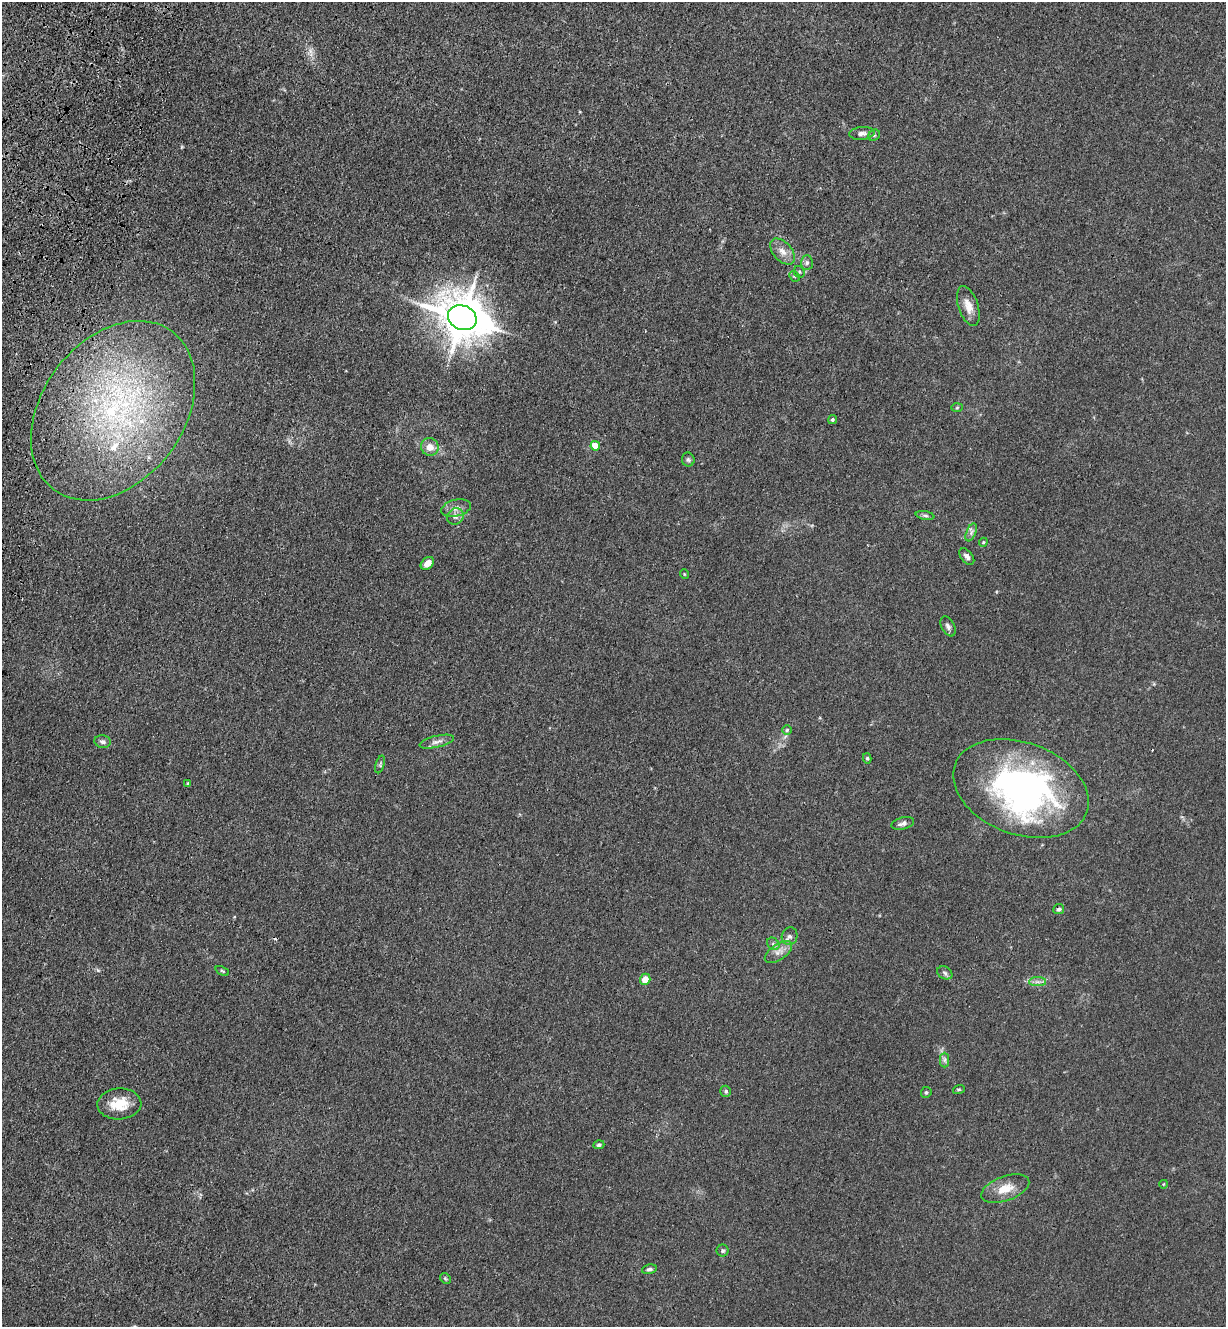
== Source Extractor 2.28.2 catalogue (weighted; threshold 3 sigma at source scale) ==
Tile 11 of 4 x 4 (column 3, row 3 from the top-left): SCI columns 2680-3903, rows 1358-2682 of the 5485 x 5364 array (HDU 1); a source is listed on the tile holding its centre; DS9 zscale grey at full resolution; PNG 1228 x 1329 px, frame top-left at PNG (2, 2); each listed source drawn as its Kron ellipse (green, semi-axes under 4 px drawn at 4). Shown black and unused: <1% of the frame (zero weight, under 3 of 4 exposures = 5% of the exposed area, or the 3 px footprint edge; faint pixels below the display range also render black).
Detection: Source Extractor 2.28.2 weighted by HDU 2 'WHT'; one run over the whole footprint, this tile lists its part. Background 0.0365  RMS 0.0045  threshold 0.0201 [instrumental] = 3 sigma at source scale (4.5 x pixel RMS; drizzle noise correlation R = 1.50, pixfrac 1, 0.05/0.05 arcsec/px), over >= 5 px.
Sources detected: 56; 2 inside a brighter object's white glare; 1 cosmic-ray / hot-pixel residue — neither listed nor drawn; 3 inside a brighter listed object's ellipse — not listed separately; the other 50 listed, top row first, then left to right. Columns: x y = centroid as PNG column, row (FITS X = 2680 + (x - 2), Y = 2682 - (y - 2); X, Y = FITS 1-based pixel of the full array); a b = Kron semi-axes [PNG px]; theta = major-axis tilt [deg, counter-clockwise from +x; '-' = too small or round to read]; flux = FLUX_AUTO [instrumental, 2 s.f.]
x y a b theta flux
862 133 12 6 5 1.8
874 135 6 5 - 0.72
783 252 15 9 -47 3.6
807 263 7 6 - 1.2
799 272 6 5 - 0.73
794 276 6 4 -44 0.7
968 306 21 10 -72 4.8
462 318 15 12 -24 1700
957 408 6 4 2 0.53
113 411 99 71 53 150
832 420 5 4 - 0.67
595 446 5 4 - 7.8
430 447 9 8 - 4.3
688 460 7 6 - 0.93
456 508 15 8 14 3
925 515 9 4 -11 0.84
455 516 9 7 43 2
971 532 9 4 68 1.4
983 542 4 4 - 0.5
967 557 9 5 -52 1.6
427 563 7 5 42 3.4
684 574 5 3 - 0.38
948 626 11 6 -62 1.7
787 730 5 5 - 0.66
103 742 8 6 -14 1.3
437 742 17 5 14 2.3
867 758 5 4 - 0.66
380 764 9 4 73 0.7
188 784 4 2 - 0.48
1021 789 70 46 -20 140
903 823 11 6 14 1.9
1059 909 5 5 - 0.91
790 936 9 7 71 1.6
773 944 7 5 -46 1.1
778 952 16 7 34 3.3
222 971 7 3 -24 0.59
945 973 8 6 -30 1.1
645 979 6 5 - 4.4
1038 982 8 4 -1 1.4
945 1060 7 4 -90 1.1
959 1089 6 4 19 0.54
726 1091 5 5 - 0.78
926 1092 5 5 - 0.73
119 1104 22 15 3 9.9
599 1145 5 4 - 0.93
1164 1184 4 3 - 0.3
1005 1189 25 12 20 7.3
723 1251 6 6 - 0.76
649 1269 7 4 14 1
445 1278 6 4 -45 0.65
Overlapping masked pixels (flux is a lower limit): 1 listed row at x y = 113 411